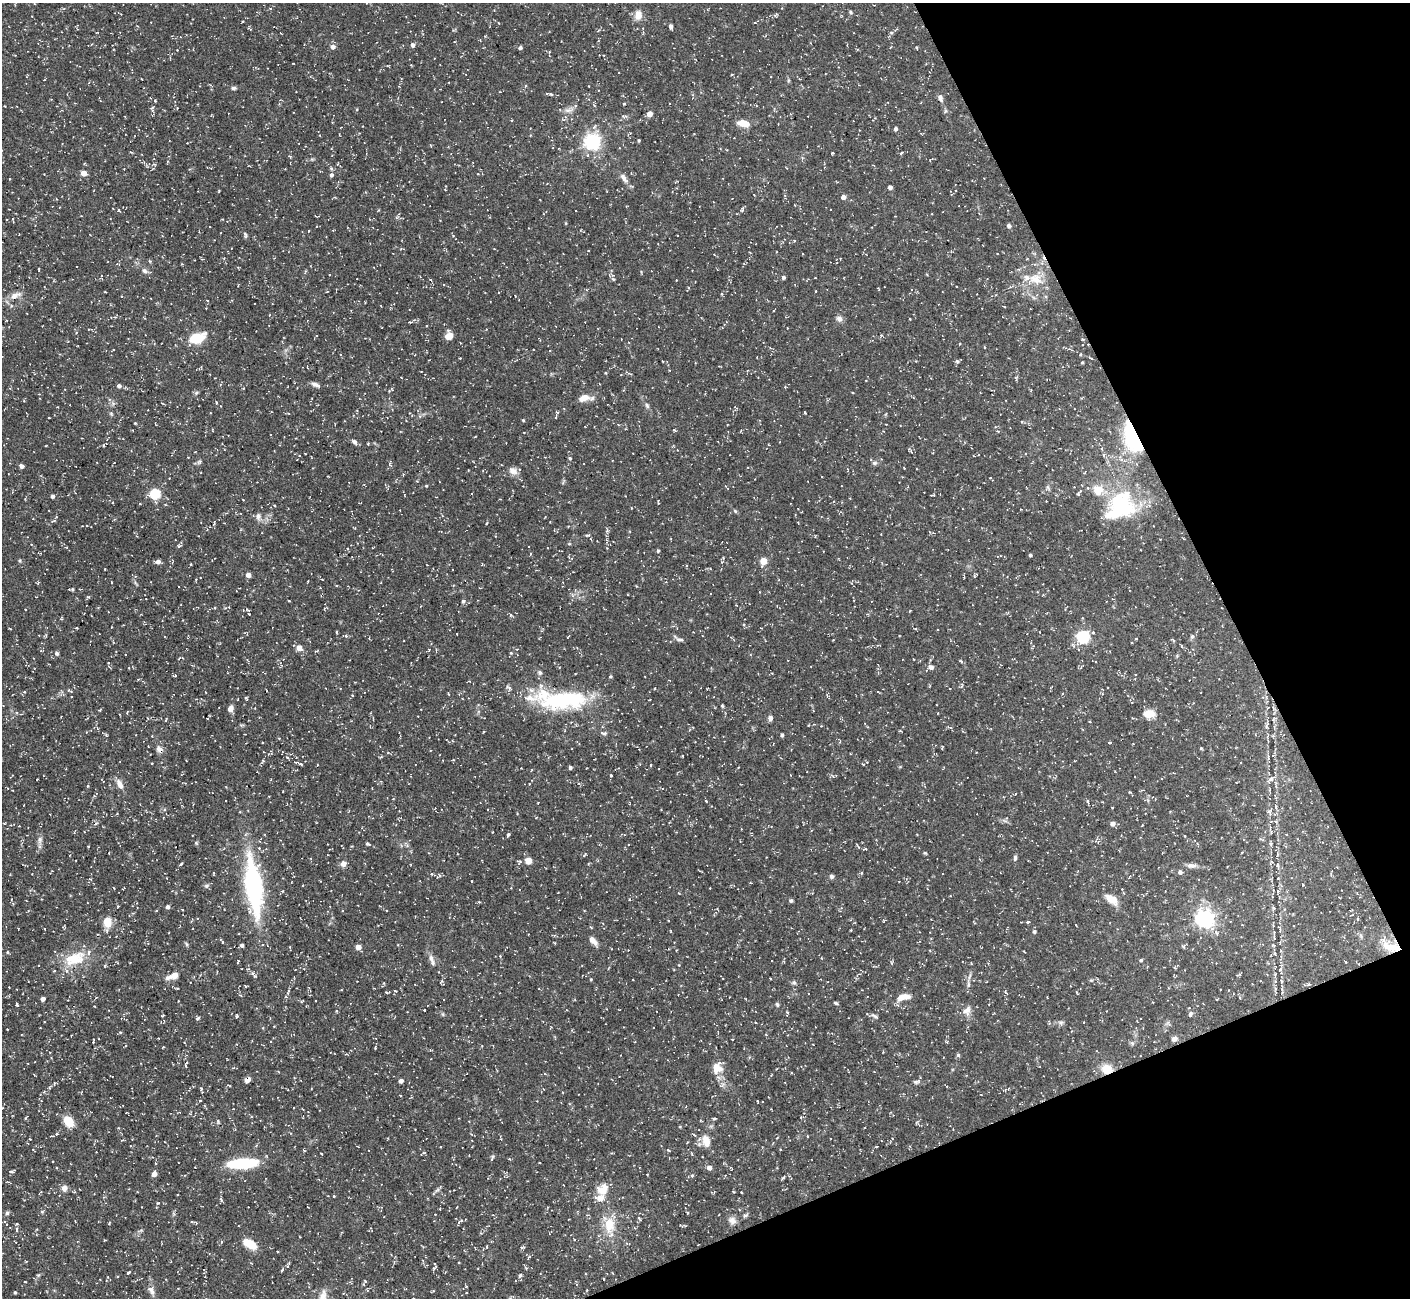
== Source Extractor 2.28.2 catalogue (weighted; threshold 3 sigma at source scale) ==
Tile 12 of 4 x 4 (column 4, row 3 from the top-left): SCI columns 4223-5630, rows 1451-2746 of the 5631 x 5621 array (HDU 1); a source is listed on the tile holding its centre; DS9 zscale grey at full resolution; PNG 1412 x 1300 px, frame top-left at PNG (2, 3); no overlay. Shown black and unused: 21% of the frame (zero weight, under 3 of 5 exposures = <1% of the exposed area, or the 3 px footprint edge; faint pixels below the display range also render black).
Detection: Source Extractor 2.28.2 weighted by HDU 2 'WHT'; one run over the whole footprint, this tile lists its part. Background 0.127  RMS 0.0049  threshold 0.022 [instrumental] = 3 sigma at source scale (4.5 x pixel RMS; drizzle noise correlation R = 1.50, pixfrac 1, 0.05/0.05 arcsec/px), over >= 5 px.
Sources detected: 382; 1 inside a brighter object's white glare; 11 cosmic-ray / hot-pixel residue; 1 long thin detection or spike segment (spike, bleed or trail) — not listed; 8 inside a brighter listed object's ellipse — not listed separately; the other 361 listed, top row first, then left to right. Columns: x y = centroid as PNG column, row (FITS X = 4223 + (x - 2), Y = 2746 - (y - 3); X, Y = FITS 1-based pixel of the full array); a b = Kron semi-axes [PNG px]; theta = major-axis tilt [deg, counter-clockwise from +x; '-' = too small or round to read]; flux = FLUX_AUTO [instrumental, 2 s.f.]
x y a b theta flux
851 12 5 4 - 0.7
638 15 10 8 81 4.8
671 26 4 3 - 1.6
891 33 5 4 - 0.73
413 45 5 4 - 1.4
333 47 6 5 - 1.9
520 48 5 5 - 0.82
917 48 4 3 - 0.39
549 52 5 4 - 0.62
293 63 3 2 - 0.29
234 88 6 4 0 0.96
551 94 5 4 - 0.64
940 98 10 5 -68 1.7
624 104 3 2 - 0.42
5 106 2 2 - 0.36
152 109 8 5 89 1
569 110 13 6 13 2.3
650 114 5 4 - 4.1
743 123 10 6 -11 7.7
594 127 6 5 - 1.1
896 129 4 4 - 1.3
639 140 3 3 - 0.61
592 141 6 6 - 170
832 153 4 2 - 0.43
901 153 4 3 - 0.53
290 156 4 3 - 0.48
144 162 6 4 -1 0.62
83 173 4 4 - 5.4
331 175 5 4 - 1.2
10 179 3 2 - 0.33
890 187 4 4 - 1.8
219 191 3 2 - 0.4
754 195 2 2 - 0.37
843 197 4 4 - 2.3
540 200 2 2 - 0.28
742 209 9 4 67 0.75
118 210 5 4 - 0.73
13 219 5 2 - 0.49
566 223 5 3 - 0.38
1009 226 5 4 - 1.6
308 231 3 2 - 0.28
245 234 8 4 -78 0.99
453 236 4 3 - 0.4
840 259 3 3 - 0.3
39 269 4 2 - 0.46
144 271 7 6 - 1.5
330 274 3 2 - 0.51
101 276 4 2 - 0.37
783 277 4 4 - 1.1
613 279 6 4 -41 0.7
1036 279 21 13 -20 9.2
431 280 4 3 - 0.45
816 291 3 2 - 0.38
105 292 3 2 - 0.35
15 295 16 7 24 3.6
207 300 3 2 - 0.29
1004 307 4 2 - 0.36
774 310 3 2 - 0.36
839 319 9 7 -40 1.8
410 322 6 2 -4 0.48
722 327 4 3 - 0.33
76 333 4 3 - 0.33
881 335 4 4 - 0.46
449 336 9 7 68 4.1
197 338 16 9 19 14
1083 340 5 3 - 0.44
960 344 3 2 - 0.39
984 347 4 2 - 0.32
113 350 3 2 - 0.34
1091 358 6 2 -29 0.54
662 361 3 2 - 0.3
957 361 5 5 - 0.79
1082 362 3 3 - 0.48
606 373 4 3 - 0.36
1017 377 5 4 - 0.63
401 378 3 2 - 0.35
315 384 10 5 -22 1.8
119 386 5 4 - 1.3
785 387 4 3 - 0.36
1031 390 4 3 - 0.34
196 393 6 4 45 0.74
584 398 15 8 16 4.8
216 402 3 3 - 0.42
647 405 8 5 -63 1
557 413 6 4 80 0.66
420 416 6 4 47 0.8
523 420 3 3 - 0.47
135 423 4 3 - 0.41
675 430 4 3 - 0.55
1133 436 24 11 -72 57
354 442 6 5 - 1.5
368 444 4 3 - 0.4
103 445 4 3 - 0.39
570 458 4 4 - 0.63
874 463 7 5 1 1
1109 465 4 4 - 0.45
22 466 4 4 - 1.7
904 468 3 2 - 0.32
513 471 13 9 -35 2.9
991 479 6 2 -39 0.44
426 486 4 3 - 0.4
1048 487 9 4 -68 0.95
155 493 5 5 - 35
1079 493 11 4 53 1.1
933 495 7 2 10 0.42
52 496 4 4 - 1.1
658 502 7 2 -79 0.43
1121 506 39 27 -36 36
735 511 6 4 -45 0.62
258 516 10 6 -89 1.8
54 520 7 4 21 0.86
487 523 4 2 - 0.4
607 531 8 5 77 0.92
588 535 6 3 1 0.52
347 548 4 3 - 0.43
658 551 4 3 - 0.64
1030 555 3 3 - 0.71
20 560 6 3 -82 0.57
158 561 5 5 - 2
763 561 5 5 - 8
191 564 3 2 - 0.35
686 566 4 2 - 0.39
248 575 5 4 - 2.6
111 582 3 2 - 0.36
320 588 4 3 - 0.41
72 589 6 4 -2 0.73
88 597 5 4 - 0.53
463 601 5 5 - 0.86
249 614 4 3 - 0.41
511 615 5 5 - 0.66
743 624 4 4 - 0.52
10 629 3 2 - 0.31
336 632 4 3 - 0.46
1093 632 5 4 - 0.68
46 635 5 3 - 0.51
346 636 5 4 - 0.74
568 636 5 2 - 0.35
1083 636 6 6 - 73
1192 636 7 5 89 0.93
679 639 11 4 -8 1.3
1135 639 3 3 - 0.48
1173 640 5 3 - 0.56
1132 643 3 2 - 0.37
299 648 6 6 - 3.7
429 649 4 3 - 0.43
517 649 3 3 - 0.33
57 653 5 5 - 1
181 658 8 3 -3 0.63
961 662 6 3 -54 0.66
931 667 8 6 -15 1.5
540 673 7 6 - 1.1
175 676 5 3 - 0.4
610 676 4 4 - 0.61
961 685 7 3 82 0.76
655 688 3 2 - 0.33
70 691 8 3 -26 0.57
878 692 5 2 - 0.36
352 695 3 2 - 0.36
246 698 7 3 -63 0.55
560 700 72 22 -2 53
722 706 4 3 - 0.59
230 709 7 6 - 2.4
100 710 5 3 - 0.38
127 712 4 3 - 0.39
1149 714 13 9 3 5.4
770 718 6 5 - 2.1
1274 719 7 3 30 0.55
166 720 4 3 - 0.4
571 722 3 3 - 0.29
1090 722 3 2 - 0.36
808 725 3 3 - 0.4
604 733 10 5 -15 1.3
106 735 5 4 - 0.58
782 735 4 3 - 0.89
279 738 4 3 - 0.4
1109 742 4 3 - 0.39
942 748 3 3 - 0.46
1201 748 3 3 - 0.51
159 749 10 7 -52 2.3
1268 758 7 3 -85 0.73
295 762 7 5 -2 0.92
152 763 2 2 - 0.39
1241 763 2 2 - 0.43
863 764 5 3 - 0.39
570 767 4 4 - 1
900 767 4 4 - 0.45
521 768 2 2 - 0.42
611 775 3 3 - 0.43
832 776 8 5 2 0.93
37 779 3 2 - 0.37
1271 779 9 5 34 2
119 784 13 7 -64 3.3
1130 792 4 3 - 0.54
706 801 4 3 - 0.34
1087 801 5 4 - 0.66
538 802 2 2 - 0.38
1269 811 12 7 65 2.1
1275 821 5 3 - 0.59
96 823 6 3 54 0.71
1112 823 5 5 - 2
1142 825 3 2 - 0.37
508 834 5 3 - 0.8
1184 836 3 2 - 0.36
40 840 10 6 80 1.8
196 843 5 5 - 0.58
368 844 6 4 -21 0.7
1271 844 7 3 83 0.7
865 849 6 2 11 0.49
925 853 4 4 - 0.58
584 855 7 2 46 0.46
1015 858 8 4 83 0.94
518 861 7 3 -14 0.93
528 861 6 6 - 3.9
181 864 5 3 - 0.67
343 864 7 6 - 2.4
1277 865 5 4 - 0.74
1191 866 13 6 -2 2.2
1180 872 6 6 - 1
861 873 5 3 - 0.49
431 874 5 3 - 0.45
831 876 6 5 - 1
90 879 5 3 - 0.42
1303 884 3 2 - 0.35
206 886 7 6 - 1
254 886 67 19 -82 65
1273 890 5 4 - 0.88
282 891 4 4 - 0.47
12 899 4 2 - 0.34
1112 899 15 8 -35 6.2
791 900 4 4 - 0.96
13 904 4 3 - 0.48
167 907 4 4 - 1.4
1274 908 4 4 - 0.65
1205 918 7 6 - 230
1358 919 4 3 - 0.4
107 922 11 9 -89 6.5
1028 922 4 3 - 0.64
1076 925 3 2 - 0.3
63 927 4 3 - 0.5
45 929 3 2 - 0.28
851 930 3 2 - 0.39
1034 932 5 5 - 0.93
1216 933 9 6 -41 1.7
593 941 13 6 -44 2.8
222 942 5 3 - 0.71
555 943 3 3 - 0.42
186 944 6 4 -70 0.64
242 945 4 4 - 1.1
1273 945 5 4 - 0.56
358 947 4 4 - 3.8
1391 947 26 11 -13 9.5
7 952 4 4 - 0.55
1275 954 5 3 - 0.56
431 958 11 6 -66 2.2
74 959 34 18 15 16
1141 960 4 4 - 0.69
1280 969 8 5 62 1.1
253 973 7 5 -39 1.4
173 976 16 7 21 4.1
770 978 3 2 - 0.34
591 979 4 3 - 0.41
442 981 5 5 - 0.71
986 982 3 2 - 0.28
794 983 8 4 7 0.89
1309 984 5 4 - 0.59
968 985 7 4 90 1.1
245 986 3 3 - 0.55
177 988 3 3 - 0.4
395 991 4 2 - 0.31
386 993 5 2 - 0.45
903 997 17 7 12 5
43 999 4 4 - 2.1
302 1001 4 2 - 0.4
836 1003 5 4 - 0.72
17 1004 4 3 - 1.1
777 1004 6 4 -72 0.83
94 1006 3 2 - 0.35
424 1010 2 2 - 0.42
967 1011 13 10 58 3.4
443 1014 6 3 72 0.52
1190 1014 6 4 72 1.2
163 1015 4 2 - 0.4
236 1015 5 3 - 0.62
875 1016 10 4 -29 1
197 1018 7 4 -60 0.82
1061 1023 8 5 -17 1.1
274 1026 3 2 - 0.31
120 1032 4 4 - 0.51
1174 1039 7 5 17 1.7
93 1041 6 3 84 0.55
813 1045 3 2 - 0.32
126 1046 3 2 - 0.36
375 1048 4 3 - 0.47
958 1055 5 5 - 0.79
187 1063 6 2 46 0.48
186 1066 4 3 - 0.58
717 1068 14 13 - 5.9
1107 1069 10 9 - 8.1
247 1080 5 4 - 4.5
401 1081 4 4 - 1.9
915 1082 6 5 - 0.84
54 1084 5 4 - 0.61
229 1085 4 3 - 0.41
201 1090 8 3 -75 0.83
200 1100 4 3 - 0.59
757 1101 3 2 - 0.32
26 1118 6 3 62 0.52
714 1118 4 3 - 0.67
68 1121 12 9 -50 7.6
218 1121 6 3 -73 0.59
53 1136 6 4 -7 0.59
807 1136 3 2 - 0.41
472 1141 3 2 - 0.28
706 1141 15 9 -79 5.7
876 1147 4 2 - 0.41
668 1150 4 3 - 0.46
321 1153 3 2 - 0.33
423 1153 6 2 32 0.64
691 1153 4 3 - 0.41
492 1158 9 3 71 0.73
242 1163 31 9 4 25
709 1168 5 5 - 2.2
11 1171 5 3 - 1.1
154 1174 5 4 - 2.9
647 1174 3 2 - 0.28
692 1175 5 4 - 0.59
783 1178 4 3 - 0.61
440 1187 4 4 - 0.52
64 1188 8 7 - 2.3
601 1190 17 10 -29 4.9
733 1192 3 2 - 0.46
334 1196 3 3 - 0.43
221 1200 6 4 -66 0.76
157 1203 5 3 - 0.47
42 1211 5 4 - 0.55
7 1213 5 5 - 0.87
435 1214 3 2 - 0.28
745 1215 8 4 9 0.86
639 1218 6 3 -54 0.64
460 1221 11 3 30 0.85
732 1221 11 9 -40 2.6
192 1222 5 3 - 0.38
109 1223 3 3 - 0.42
609 1225 23 14 -89 11
16 1229 8 3 90 0.92
221 1242 6 3 70 0.5
249 1244 14 7 -30 10
487 1247 4 3 - 0.43
529 1257 5 3 - 0.57
434 1268 8 4 53 0.86
282 1270 5 3 - 0.56
128 1272 4 3 - 0.94
520 1275 6 5 - 0.84
604 1279 3 2 - 0.45
365 1281 4 3 - 0.42
364 1284 5 3 - 0.39
466 1286 3 2 - 0.28
151 1290 13 6 -56 2.4
15 1292 4 3 - 0.56
322 1298 21 9 79 4.8
510 1298 4 4 - 0.51
Overlapping masked pixels (flux is a lower limit): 7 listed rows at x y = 1133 436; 560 700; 159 749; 254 886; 1391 947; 1107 1069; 247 1080
Isophote crosses this tile's border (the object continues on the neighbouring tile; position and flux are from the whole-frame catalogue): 2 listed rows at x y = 322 1298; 510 1298
Unlisted compact peaks at least as high as the median listed source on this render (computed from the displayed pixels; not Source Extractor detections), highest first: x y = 88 786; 179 546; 1132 1043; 38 1275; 111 414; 805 413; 1091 980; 289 601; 629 899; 522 1247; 141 1230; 682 756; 200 462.